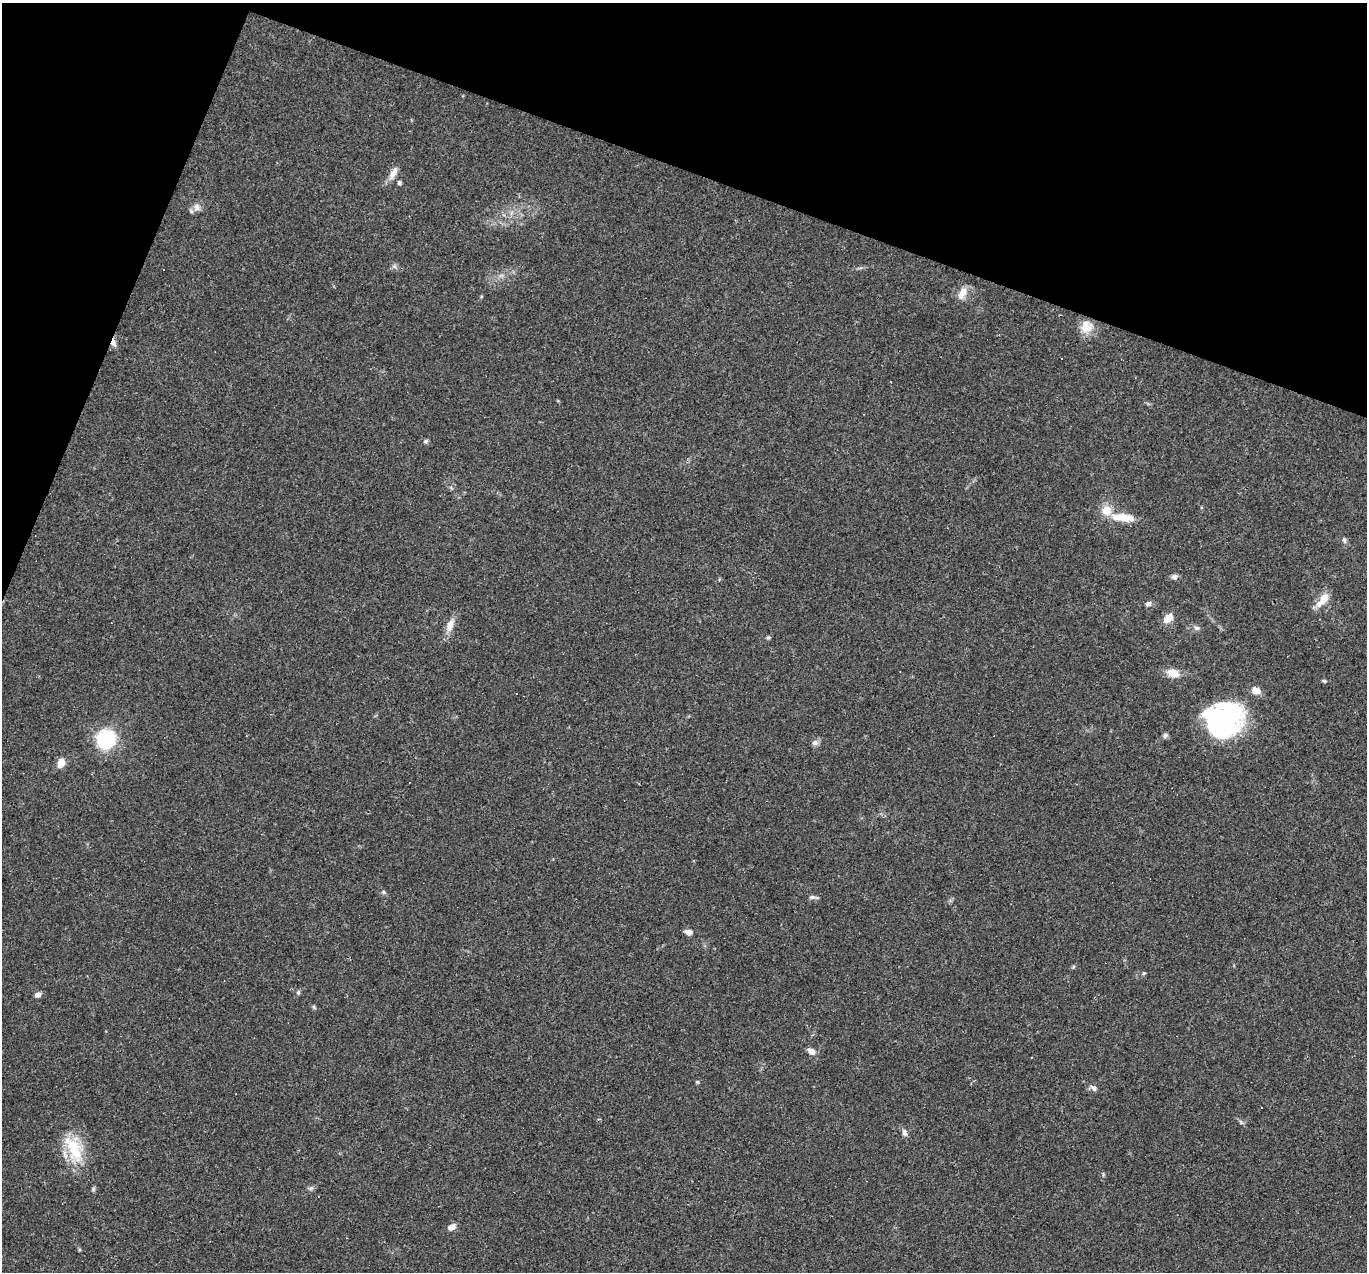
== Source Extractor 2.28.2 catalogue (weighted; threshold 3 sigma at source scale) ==
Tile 2 of 4 x 4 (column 2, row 1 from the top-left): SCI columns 1366-2730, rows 4073-5342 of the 5459 x 5474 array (HDU 1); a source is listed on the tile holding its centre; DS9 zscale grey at full resolution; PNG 1369 x 1274 px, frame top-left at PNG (2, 3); no overlay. Shown black and unused: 18% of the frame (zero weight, under 3 of 4 exposures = <1% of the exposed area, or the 3 px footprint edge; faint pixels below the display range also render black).
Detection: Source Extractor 2.28.2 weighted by HDU 2 'WHT'; one run over the whole footprint, this tile lists its part. Background 0.0574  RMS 0.0051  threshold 0.0231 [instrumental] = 3 sigma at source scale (4.5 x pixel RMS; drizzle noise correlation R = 1.50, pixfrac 1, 0.05/0.05 arcsec/px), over >= 5 px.
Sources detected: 49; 6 cosmic-ray / hot-pixel residue — not listed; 2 inside a brighter listed object's ellipse — not listed separately; the other 41 listed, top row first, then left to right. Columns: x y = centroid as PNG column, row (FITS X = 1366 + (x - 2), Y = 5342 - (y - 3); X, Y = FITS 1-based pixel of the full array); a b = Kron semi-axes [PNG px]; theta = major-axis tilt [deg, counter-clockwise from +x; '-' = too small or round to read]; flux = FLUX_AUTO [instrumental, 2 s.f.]
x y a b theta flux
393 173 16 7 60 4.2
399 182 5 5 - 0.92
197 207 11 8 81 2.9
394 266 6 5 - 1.2
962 293 18 9 61 4.7
1086 327 18 16 64 7.1
113 343 11 6 -81 2.4
426 441 6 5 - 0.96
1123 518 28 10 -6 9.8
1344 540 7 5 -78 1.2
1174 577 7 6 - 2
1324 598 17 11 59 6.1
1148 603 7 6 - 1.8
1168 618 14 9 45 4.7
450 625 16 8 73 5.3
1197 628 9 6 -2 1.6
768 637 5 5 - 0.81
1173 673 17 11 -20 5.9
1324 681 6 4 -21 0.74
1256 691 12 9 -15 3.5
1224 719 38 33 17 78
1165 735 7 6 - 1.2
106 739 17 16 - 37
815 742 8 8 - 1.8
61 763 10 8 74 4.3
383 892 6 5 - 0.82
812 897 8 5 8 1.3
689 932 8 6 -8 2.7
1143 973 6 4 89 0.63
298 992 6 5 - 0.85
38 995 7 6 - 2.2
314 1007 7 3 -53 0.71
811 1051 10 7 -37 3
697 1082 5 4 - 0.57
1093 1088 9 6 -41 1.8
1241 1122 7 4 -46 1
905 1133 8 6 -68 2.2
74 1149 35 17 -65 22
311 1188 7 4 18 0.99
93 1189 6 5 - 0.87
452 1227 9 6 25 3
Overlapping masked pixels (flux is a lower limit): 1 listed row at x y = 113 343